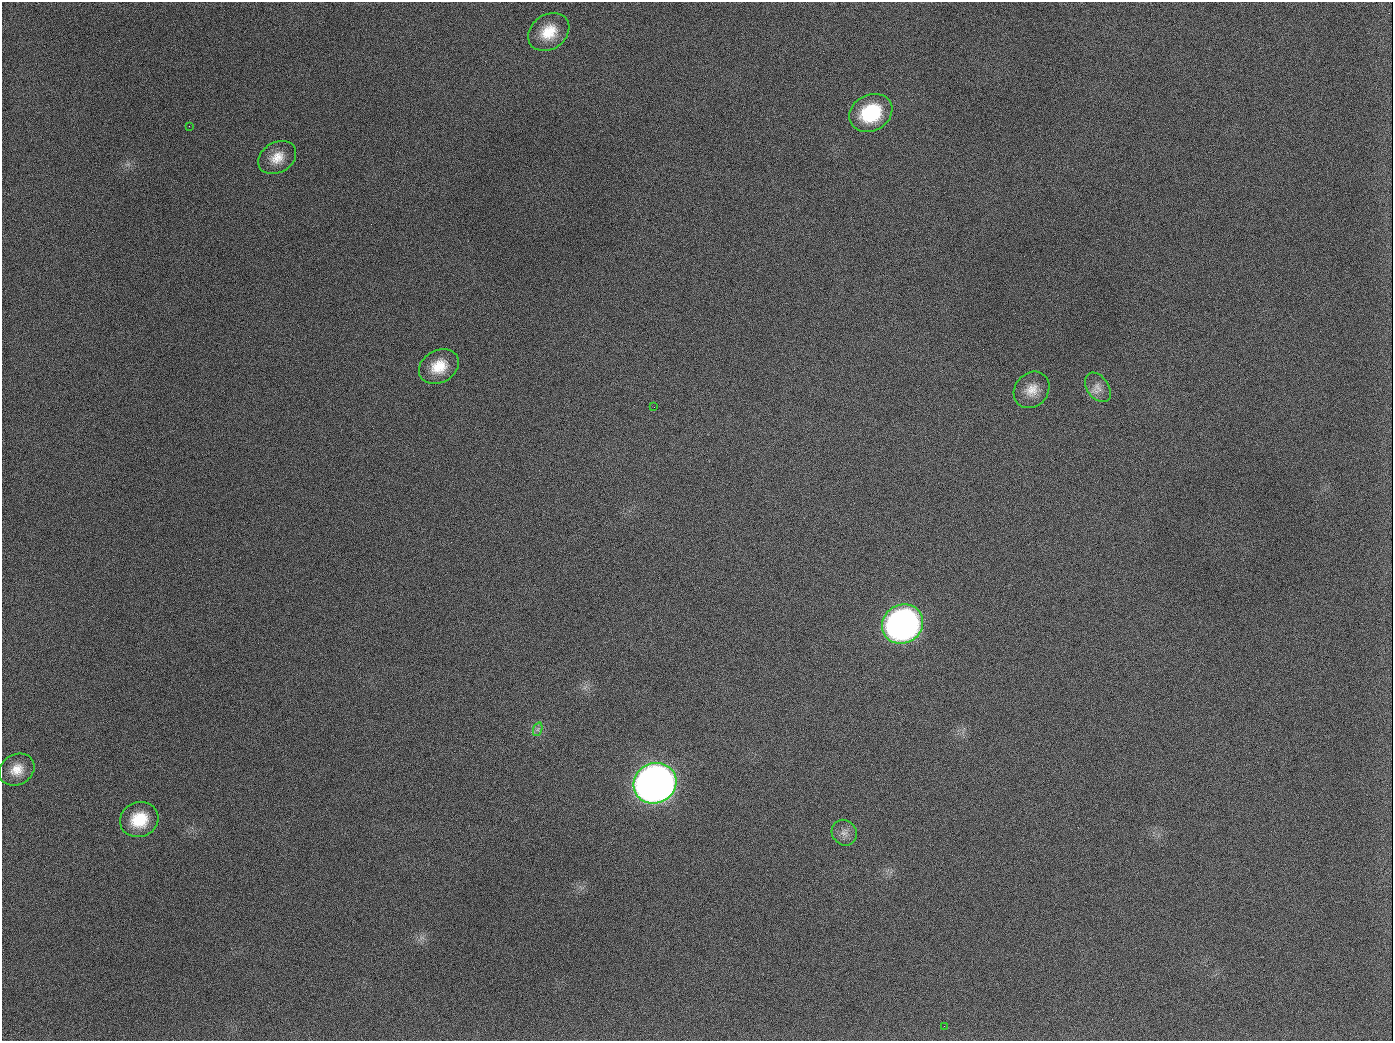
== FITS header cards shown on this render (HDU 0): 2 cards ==
NAXIS1  =                 1391
NAXIS2  =                 1039

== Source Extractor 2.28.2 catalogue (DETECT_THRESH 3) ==
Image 1391 x 1039 px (HDU 0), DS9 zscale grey, 1 PNG px = 1 image px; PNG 1395 x 1043 px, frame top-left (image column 1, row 1039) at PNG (2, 2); each listed source drawn as its Kron ellipse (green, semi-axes under 4 px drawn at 4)
Background 1600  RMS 72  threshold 216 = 3 sigma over >= 5 px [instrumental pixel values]
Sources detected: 15; all 15 listed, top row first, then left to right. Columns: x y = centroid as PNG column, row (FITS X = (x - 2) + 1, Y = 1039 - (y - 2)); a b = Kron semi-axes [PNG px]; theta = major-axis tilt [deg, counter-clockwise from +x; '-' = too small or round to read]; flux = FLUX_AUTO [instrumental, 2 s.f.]
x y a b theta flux
549 32 22 17 35 1.3e+05
871 113 22 18 28 3.0e+05
189 126 3 2 - 5.5e+03
277 158 20 15 31 8.2e+04
439 366 21 16 29 1.2e+05
1098 387 16 10 -55 4.3e+04
1032 390 19 16 49 7.6e+04
654 407 2 2 - 3.3e+03
902 624 21 19 30 2.2e+06
538 729 7 4 71 1.2e+04
17 770 18 15 30 7.9e+04
655 783 22 20 26 5.0e+06
139 820 19 17 21 1.6e+05
844 833 13 12 - 3.7e+04
944 1026 3 2 - 3.6e+03